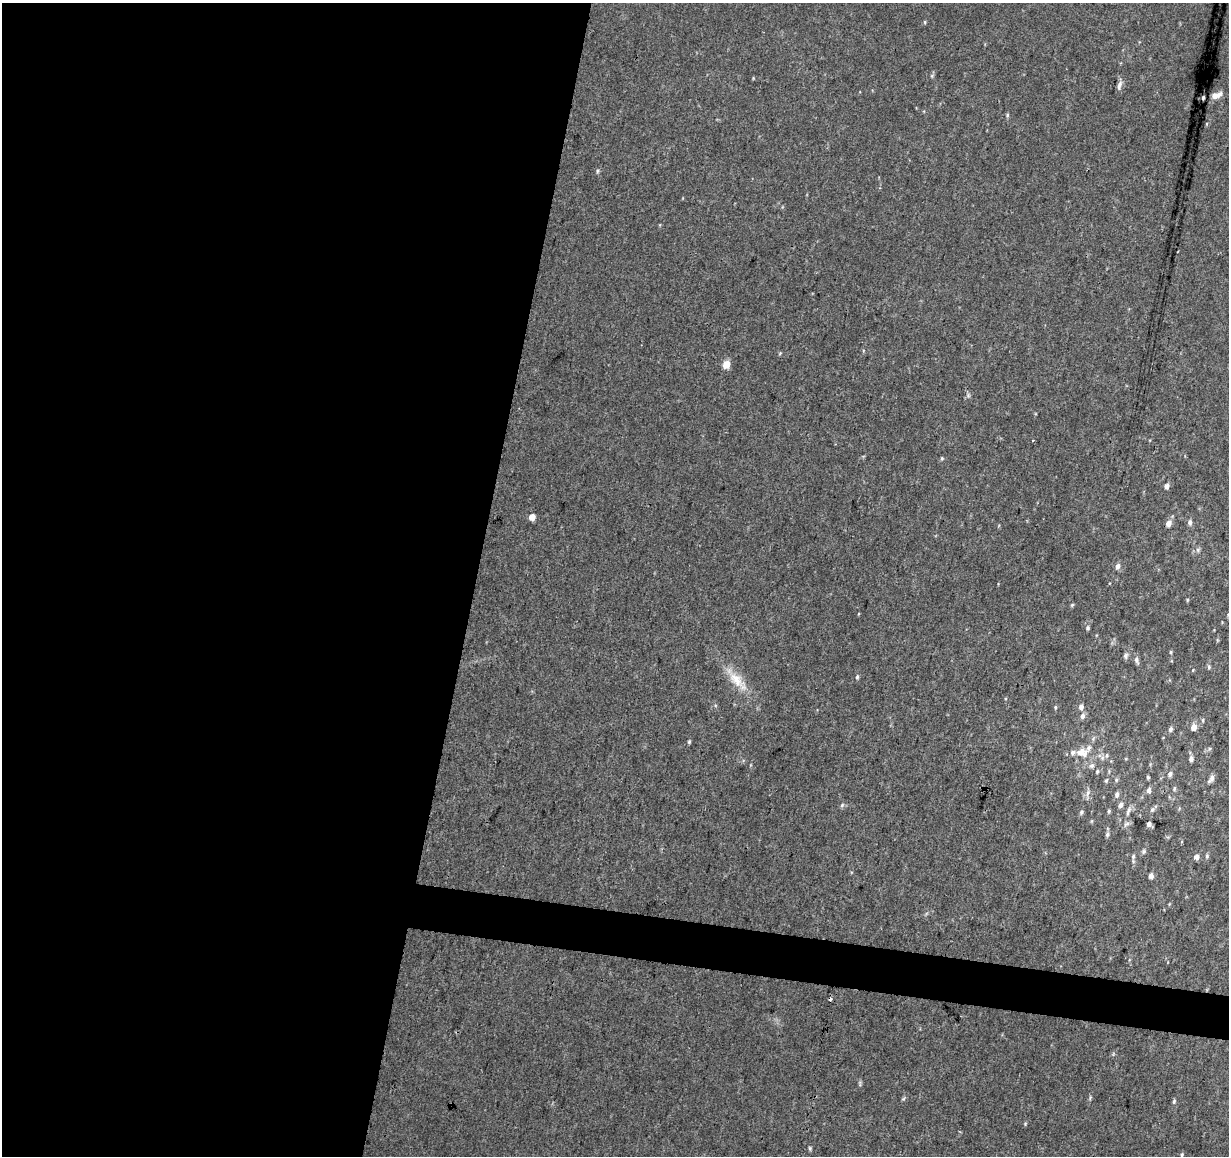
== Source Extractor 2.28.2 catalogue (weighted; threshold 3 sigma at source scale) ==
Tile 5 of 4 x 4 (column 1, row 2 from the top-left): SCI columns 10-1236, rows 2591-3744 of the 4918 x 5121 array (HDU 1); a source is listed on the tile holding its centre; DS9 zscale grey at full resolution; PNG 1231 x 1158 px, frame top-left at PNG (2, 3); no overlay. Shown black and unused: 41% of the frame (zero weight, under 3 of 4 exposures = <1% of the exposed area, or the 3 px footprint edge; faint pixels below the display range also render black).
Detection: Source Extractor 2.28.2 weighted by HDU 2 'WHT'; one run over the whole footprint, this tile lists its part. Background 0.0277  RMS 0.0038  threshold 0.0169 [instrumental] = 3 sigma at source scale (4.5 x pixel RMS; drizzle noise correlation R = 1.50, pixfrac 1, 0.0396/0.0396 arcsec/px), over >= 5 px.
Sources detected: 67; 1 cosmic-ray / hot-pixel residue — not listed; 2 inside a brighter listed object's ellipse — not listed separately; the other 64 listed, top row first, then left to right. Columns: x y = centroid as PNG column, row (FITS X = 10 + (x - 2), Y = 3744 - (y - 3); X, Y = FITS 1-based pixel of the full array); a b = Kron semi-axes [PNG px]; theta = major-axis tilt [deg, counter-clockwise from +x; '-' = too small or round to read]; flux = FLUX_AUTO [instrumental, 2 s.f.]
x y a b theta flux
925 22 5 3 - 0.41
932 76 5 5 - 0.55
1119 85 14 5 72 1.5
1216 95 9 5 17 2.1
1203 97 4 3 - 0.58
1007 115 5 5 - 0.53
597 171 5 5 - 0.58
780 353 5 4 - 0.4
726 364 5 5 - 8.3
942 458 5 4 - 0.49
1167 486 5 4 - 1.8
532 517 5 4 - 4.4
1190 522 7 5 -86 1.2
1168 523 6 5 - 2.8
1198 550 6 5 - 0.85
1118 566 6 5 - 1.7
1187 600 5 3 - 0.35
1072 605 5 4 - 0.46
1087 628 5 5 - 0.68
1171 652 4 4 - 0.41
1126 656 8 6 78 0.95
1136 660 9 5 -73 1.2
1209 667 6 5 - 0.65
857 677 6 4 74 0.62
737 680 35 13 -47 8.9
1055 707 5 4 - 0.5
1081 707 6 5 - 1.7
1082 716 7 5 73 1.5
1194 727 5 5 - 3.2
1170 729 5 4 - 1
689 742 6 4 64 0.53
1082 752 15 10 -6 4.8
1107 755 5 5 - 0.65
1191 759 6 5 - 1.3
1092 765 7 6 - 1
1097 771 5 4 - 0.48
1170 774 6 5 - 1.2
1148 777 4 3 - 0.51
1211 779 11 5 58 1.6
1116 780 5 5 - 0.54
1106 781 6 4 63 0.52
1174 788 6 4 72 0.57
1149 790 6 5 - 1.5
1088 793 9 5 70 1.4
1117 794 7 4 78 1.2
842 805 7 4 46 0.62
1121 805 7 5 48 1.2
1152 810 7 5 58 0.87
1109 811 5 4 - 0.57
1128 811 12 5 70 1.5
1081 812 6 5 - 0.67
1126 824 10 5 27 0.96
1149 824 4 4 - 1.6
1107 835 5 5 - 0.92
1143 851 7 5 47 0.73
1133 856 6 5 - 0.83
1207 856 6 5 - 0.67
1196 857 4 4 - 2.6
1151 876 5 4 - 1.8
860 1083 10 3 -80 0.58
1174 1101 6 4 74 0.63
1025 1124 5 4 - 0.42
810 1148 6 4 -83 0.54
1182 1155 5 4 - 0.5